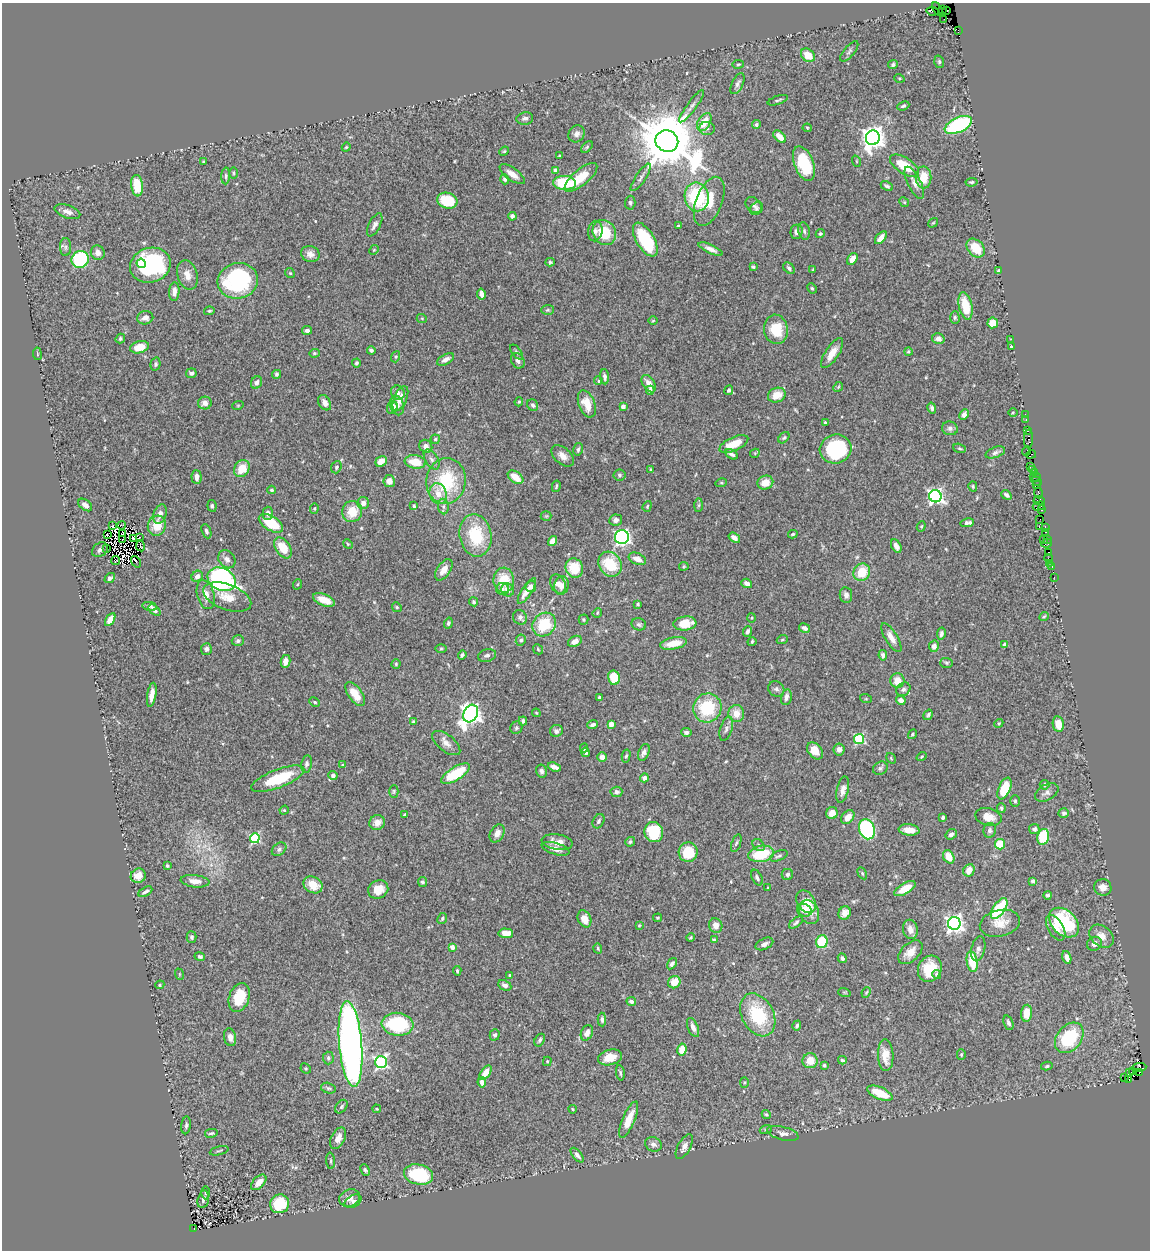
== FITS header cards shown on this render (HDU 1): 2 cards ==
NAXIS1  =                 1148
NAXIS2  =                 1248

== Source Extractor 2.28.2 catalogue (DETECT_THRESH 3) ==
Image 1148 x 1248 px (HDU 1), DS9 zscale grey, 1 PNG px = 1 image px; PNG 1152 x 1252 px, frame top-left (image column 1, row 1248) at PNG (2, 3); each listed source drawn as its Kron ellipse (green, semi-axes under 4 px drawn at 4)
Background 0.86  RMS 0.03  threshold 0.0907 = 3 sigma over >= 5 px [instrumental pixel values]
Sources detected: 539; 9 with non-positive FLUX_AUTO (blend fragments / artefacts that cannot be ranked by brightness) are neither listed nor drawn; of the other 530, the 500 brightest by FLUX_AUTO listed and drawn (30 fainter detections omitted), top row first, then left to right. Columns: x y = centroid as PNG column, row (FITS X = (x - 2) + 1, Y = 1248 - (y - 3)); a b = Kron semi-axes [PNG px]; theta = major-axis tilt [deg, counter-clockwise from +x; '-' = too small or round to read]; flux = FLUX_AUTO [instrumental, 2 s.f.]
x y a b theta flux
938 9 7 4 -58 20
942 9 2 2 - 4.9
947 10 2 2 - 20
932 11 6 2 -8 6
944 19 3 2 - 3.6
958 30 3 2 - 9.2
849 51 12 5 50 5.2
808 55 8 6 -42 32
939 62 6 5 - 2.9
738 64 5 3 - 2.2
893 65 5 4 - 4.7
899 78 5 3 - 2.3
737 84 11 5 64 7.2
778 100 10 3 19 3.6
692 106 20 4 53 9.6
903 106 6 4 23 3.1
525 118 8 6 10 5.8
704 122 10 6 58 39
756 125 4 4 - 5.7
958 125 15 7 25 220
707 128 8 6 -5 5.3
807 128 4 4 - 2.2
577 134 9 7 54 8.3
780 137 7 4 -44 20
873 138 7 7 - 1800
667 141 11 10 - 17000
346 147 4 4 - 2.1
587 147 7 4 46 3.4
504 151 5 4 - 2.4
559 156 4 2 - 2.1
856 161 6 3 -71 1.8
203 162 3 2 - 2.1
804 164 18 9 -69 85
904 166 16 8 -32 59
555 170 4 4 - 10
233 173 5 3 - 2.5
512 174 15 6 -35 17
226 176 8 4 87 3.7
581 177 20 8 40 46
641 177 16 5 56 7.4
923 177 11 8 -89 36
505 179 5 4 - 5.8
971 182 6 4 6 3.1
564 183 11 7 -1 85
914 183 17 6 -64 14
137 186 11 6 -84 48
887 186 6 3 -26 3.6
697 197 14 12 -80 140
447 201 10 8 -16 63
709 201 26 13 68 45
904 202 5 4 - 2.6
630 203 7 5 86 4
754 205 9 7 -41 6
756 209 7 5 47 4.4
67 212 13 6 -19 11
512 216 4 4 - 6.1
933 223 5 3 - 1.9
375 225 12 5 62 8.4
678 226 3 3 - 2.9
595 231 10 7 80 8
804 231 9 5 -80 5
604 232 13 11 -57 69
796 232 7 6 - 7.7
820 234 5 4 - 3.1
881 238 7 4 49 16
645 240 19 9 -59 130
66 247 9 5 89 5.1
976 248 10 7 -47 45
711 249 13 4 -24 11
374 250 5 4 - 2.4
98 253 7 7 - 13
310 254 9 8 - 12
80 259 9 8 - 170
852 259 6 4 56 17
550 262 4 4 - 2.9
141 263 5 4 - 39
150 265 20 17 18 250
753 267 3 3 - 2.4
789 268 7 4 -47 5.6
813 270 4 3 - 1.9
999 271 4 3 - 3.9
290 273 5 4 - 2.5
187 275 15 10 -74 18
238 281 20 18 13 230
812 288 5 3 - 2.9
174 292 9 5 86 13
481 294 5 4 - 14
966 306 14 6 -79 57
547 310 6 5 - 2.6
209 311 5 4 - 2.7
955 317 6 4 -89 3.3
145 318 8 6 12 10
422 319 5 3 - 2.1
653 321 5 3 - 1.9
993 323 5 5 - 26
776 329 14 12 -82 61
307 330 5 4 - 6
120 339 5 4 - 3.1
938 339 6 5 - 9
1011 339 3 3 - 3.1
1011 346 3 3 - 2.4
139 347 9 6 15 32
371 350 4 4 - 5.7
516 352 8 4 -52 3.7
908 352 4 4 - 2.9
314 353 5 4 - 3.1
832 353 17 6 57 23
37 354 6 3 -82 2.1
396 357 6 4 70 2.6
445 359 9 5 30 10
518 361 8 6 -60 7.8
356 363 4 4 - 4.3
156 364 7 4 76 3.6
191 373 5 5 - 5.9
276 374 5 4 - 4
605 377 7 4 -86 6.2
598 381 4 3 - 2.8
257 382 6 5 - 9.4
649 384 9 6 -55 16
838 387 5 4 - 2.3
650 390 4 4 - 12
729 390 5 4 - 3.9
398 393 7 6 - 7.9
777 395 9 7 20 26
400 399 13 6 67 21
519 402 5 4 - 2.5
205 403 7 6 - 10
325 403 8 5 -59 12
587 404 14 8 -69 29
238 405 6 3 19 2
397 405 10 6 -76 11
533 405 6 5 - 4.9
623 406 4 4 - 6.9
392 407 6 5 - 14
932 408 5 4 - 5.2
1013 412 5 3 - 2
1025 414 2 2 - 13
964 415 5 4 - 7.5
1026 420 3 2 - 16
825 423 4 2 - 2.6
950 428 8 7 - 6.7
1028 431 3 2 - 9.8
784 438 6 4 47 3.2
435 439 4 4 - 3
1029 439 9 4 88 50
734 444 15 7 24 39
426 446 7 6 - 9.3
960 448 6 4 -19 2.8
578 449 6 4 78 4.1
836 449 16 14 15 170
1026 451 4 2 - 11
995 452 10 5 20 6.7
755 453 5 4 - 2.1
732 454 7 4 -30 6.5
1031 454 5 2 - 7
563 456 13 8 -41 15
432 459 11 6 -59 8
381 461 6 5 - 19
415 462 10 6 -7 39
1030 466 3 2 - 5.1
336 467 6 5 - 3.7
242 469 9 7 58 35
1033 469 4 2 - 15
651 470 4 3 - 3.2
1035 473 3 2 - 2.8
619 475 6 5 - 3.9
197 477 7 5 -87 12
515 477 9 5 -35 30
1035 477 5 3 - 5.8
389 481 6 6 - 14
446 481 23 19 83 120
1037 481 5 2 - 13
721 483 6 4 17 2.5
765 483 8 7 - 24
1036 485 4 2 - 6.4
556 486 6 3 78 3
973 486 5 4 - 3
272 490 4 3 - 2.7
1039 493 5 3 - 21
438 494 11 8 -71 22
1006 495 5 4 - 5.9
935 496 6 6 - 650
1039 500 5 3 - 4.2
363 503 6 6 - 10
85 505 8 5 -38 9.6
699 505 7 4 89 3
212 506 6 4 -83 3.7
414 506 4 3 - 3.5
443 506 8 5 -84 5.1
647 506 5 4 - 2.3
1039 506 6 3 15 34
314 509 5 4 - 2.3
1042 510 3 3 - 7.6
352 512 11 10 - 44
268 513 7 5 -89 8.7
160 514 10 6 73 12
546 516 5 5 - 2.7
1040 519 2 2 - 4.4
616 520 6 5 - 7.9
271 523 13 7 -32 69
967 523 7 4 12 7.4
122 525 4 3 - 4.6
112 526 2 2 - 2.9
157 526 10 9 - 34
921 526 5 4 - 2.6
1039 527 3 3 - 18
1045 527 4 2 - 22
206 531 7 4 -68 4.9
1046 532 3 2 - 9.1
107 534 3 2 - 3.8
123 534 3 2 - 2.5
793 534 5 3 - 3.1
476 535 21 15 -79 95
622 537 7 7 - 420
133 538 3 3 - 3.3
139 538 3 2 - 2.3
734 538 6 4 -37 11
122 540 3 2 - 2.7
1043 540 4 3 - 4.5
1047 540 3 2 - 21
552 541 5 4 - 18
1046 543 5 3 - 28
348 544 5 4 - 1.9
140 546 6 3 -79 4.8
896 546 7 4 -60 9.4
283 548 12 7 -55 46
106 549 4 2 - 2.9
100 550 8 6 41 7.2
1049 552 3 2 - 18
1049 558 5 2 - 7
227 559 10 8 -50 11
637 559 9 5 -23 16
116 560 4 2 - 3.6
136 562 6 2 -53 5
1049 563 2 2 - 3.4
610 564 13 11 -55 78
684 566 5 4 - 2.3
1052 567 4 3 - 37
574 568 10 8 -66 55
444 570 12 6 56 16
862 572 9 8 - 45
197 576 6 5 - 8.3
1054 577 2 2 - 6.6
110 578 6 4 37 5.8
222 579 15 11 -27 560
504 580 12 10 -87 51
747 583 5 4 - 9
298 584 5 3 - 2.2
558 584 10 7 -58 14
562 585 9 7 76 12
531 587 5 5 - 7.8
502 589 6 6 - 5.3
508 590 6 6 - 11
527 591 15 5 57 20
206 595 15 8 -76 20
846 595 8 6 -83 9.7
227 597 25 12 -21 34
324 600 12 6 -21 28
474 602 4 4 - 3.3
638 604 4 4 - 2.9
150 606 7 4 -11 5.3
397 607 5 4 - 2.8
154 610 7 4 -45 5.4
597 613 5 4 - 2.2
520 617 8 6 -51 6.7
1044 617 5 3 - 2
752 618 5 3 - 2
110 620 7 4 58 17
584 620 5 5 - 3.3
448 623 5 4 - 4.6
685 623 11 7 6 40
544 624 13 11 45 75
639 624 7 6 - 4.6
805 628 6 4 -30 6.4
747 631 5 3 - 5.4
941 634 6 4 80 5.3
891 638 16 6 -58 16
521 640 6 5 - 5.3
782 640 5 3 - 2
238 641 6 5 - 5.2
575 641 7 5 27 13
752 641 4 3 - 2.9
673 643 13 6 11 34
1004 644 4 4 - 8.1
934 646 5 5 - 9.1
206 649 6 5 - 6.1
441 649 6 4 1 2.2
538 649 5 4 - 2.5
462 655 5 4 - 4.7
487 655 9 6 17 5.8
883 655 5 4 - 6
285 661 6 4 79 14
947 663 6 5 - 3.5
396 664 4 4 - 2.7
614 678 7 6 - 50
897 681 7 7 - 26
776 689 8 7 - 6
903 689 7 6 - 7.1
355 694 14 7 -54 33
152 695 12 4 80 14
786 697 8 5 78 7.4
599 698 3 3 - 6.3
866 699 6 4 -18 2.3
901 700 5 4 - 12
315 702 5 4 - 3.2
707 708 15 14 - 98
536 713 4 4 - 2.1
736 713 8 8 - 22
471 714 9 7 62 1200
928 715 5 3 - 3.5
523 721 4 4 - 6.2
413 722 3 3 - 3.4
999 723 4 3 - 1.9
611 724 4 4 - 24
1058 724 8 5 -80 24
593 725 5 4 - 6.1
516 728 6 5 - 4.1
726 729 12 6 73 7.3
556 731 6 6 - 5.3
686 732 5 4 - 4.3
912 734 5 3 - 3.5
859 739 5 5 - 180
446 743 17 8 -38 15
584 748 4 3 - 2.1
839 749 6 5 - 11
815 751 9 6 -49 31
585 752 4 4 - 4.7
644 752 9 5 69 7.5
626 756 6 4 77 3.2
602 757 5 5 - 9.6
922 757 5 4 - 2.5
891 758 6 4 -57 2.3
306 764 8 5 79 6.5
343 765 3 3 - 2.1
554 767 7 4 -19 10
880 768 7 6 - 4.9
541 771 6 5 - 6
456 774 16 6 32 90
333 776 5 4 - 6.7
644 778 4 4 - 8.6
278 779 28 9 21 97
1044 785 5 5 - 5.5
1004 789 11 6 66 62
843 790 13 6 78 12
394 791 6 4 -90 2.9
616 792 6 5 - 6.6
1047 792 13 7 29 9.2
1015 801 6 5 - 3.2
1001 808 5 4 - 3.4
284 810 5 4 - 2.5
832 813 6 5 - 18
1064 813 5 4 - 4.2
404 815 4 3 - 2.7
848 817 8 5 49 19
943 817 4 3 - 4.3
988 817 13 8 -14 23
598 821 7 5 60 4.8
377 822 8 7 - 16
867 829 10 8 -70 290
1034 829 5 5 - 6
909 830 10 5 -6 20
990 830 7 6 - 6.7
654 832 10 9 - 78
497 833 9 6 62 15
951 834 6 5 - 6.9
1043 837 8 5 77 89
255 838 5 5 - 170
557 842 15 8 -9 18
630 842 5 4 - 3.5
736 843 9 4 70 4
1000 844 5 5 - 51
759 845 7 5 -44 4.9
279 849 8 5 39 5.4
556 849 14 5 -17 15
688 852 10 9 - 55
761 854 13 8 10 78
779 856 9 4 22 4.7
949 857 7 5 -61 29
167 866 4 3 - 2.9
969 870 6 5 - 19
862 873 6 4 -60 2.8
787 874 6 5 - 5.1
138 876 8 7 - 24
757 878 8 5 -64 5.3
195 881 14 6 -6 17
1033 881 4 4 - 4.8
422 882 5 4 - 4.3
313 885 10 8 -32 33
1103 887 8 8 - 14
768 888 3 3 - 2.2
378 889 10 9 - 32
905 889 12 5 31 32
145 892 8 3 29 4.9
1048 895 4 3 - 3.5
806 902 12 8 -56 38
999 908 12 6 55 150
804 910 8 6 -25 12
809 912 12 9 -66 19
845 913 7 6 - 19
442 918 6 4 62 3.6
658 918 4 3 - 2
584 919 9 6 -65 19
796 923 8 4 38 4.3
954 923 6 6 - 910
1000 923 20 13 13 28
1064 923 17 12 -44 150
639 925 4 3 - 2
716 925 7 6 - 15
1056 928 14 7 -59 16
910 929 10 7 -76 15
506 933 7 5 -4 25
1101 936 13 10 -40 19
192 937 6 5 - 3.6
691 938 4 3 - 2.4
714 940 4 4 - 4.9
822 942 6 5 - 94
764 944 9 5 26 8.3
1094 944 7 6 - 9.7
452 947 4 4 - 18
598 948 5 3 - 2.4
978 949 12 6 76 7.9
910 952 14 8 43 24
200 956 5 4 - 3.9
1067 957 6 4 -70 10
842 958 5 4 - 4.9
972 962 10 5 -80 62
672 964 6 4 55 6.4
930 969 13 11 63 52
457 971 5 4 - 2.7
179 974 6 3 -71 2
937 974 4 4 - 4.9
510 975 3 2 - 2.5
674 982 6 6 - 28
160 985 5 4 - 2.7
505 985 7 5 -27 8.4
844 992 6 4 -18 2.2
866 992 6 4 66 2.7
239 997 15 10 69 57
631 1002 5 4 - 7.4
1026 1013 8 5 85 31
758 1015 23 16 -61 110
602 1020 7 4 -88 4.6
1008 1023 7 4 -68 5.3
398 1024 16 11 -6 150
797 1026 5 4 - 4.2
693 1027 10 5 -67 11
587 1033 8 5 65 13
495 1035 5 5 - 5.2
230 1037 9 6 -79 10
1069 1038 17 12 49 130
540 1040 7 4 63 4.6
351 1044 43 11 -85 1500
682 1049 6 4 80 30
886 1055 16 8 -87 28
961 1055 5 4 - 2.7
610 1057 12 7 14 30
328 1058 6 5 - 4.3
842 1060 4 3 - 3.3
547 1061 5 4 - 2.8
810 1061 7 7 - 28
381 1062 6 6 - 370
824 1065 3 3 - 3.6
1047 1066 6 4 12 3.3
1139 1067 7 4 3 32
306 1068 5 4 - 2.8
1133 1071 3 2 - 29
1140 1072 3 2 - 13
486 1073 8 4 54 23
620 1073 8 4 -79 3.8
1129 1073 3 2 - 32
1124 1078 4 2 - 2.2
1128 1079 4 2 - 5.1
482 1082 5 4 - 11
744 1083 5 4 - 2.2
328 1088 7 5 -15 4.3
880 1093 14 6 -23 51
341 1107 7 5 52 3.7
377 1109 4 3 - 2.2
573 1109 4 3 - 2.2
766 1114 5 4 - 3.3
629 1120 19 6 67 34
186 1125 9 4 84 4.5
766 1129 6 4 19 2.9
211 1133 6 3 11 2.8
783 1133 16 6 -14 10
338 1138 11 7 62 15
653 1144 8 7 - 9.3
684 1147 13 6 61 12
219 1151 9 2 15 2.4
577 1155 9 4 -51 7
331 1161 8 3 -86 3
365 1170 6 4 -67 3.6
418 1175 15 10 -14 110
259 1182 9 5 47 21
205 1193 6 3 -89 2.7
350 1198 11 8 21 13
203 1199 9 5 76 6.6
353 1201 9 6 30 6.3
280 1204 10 9 - 72
194 1229 3 2 - 8.5
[30 fainter detections neither listed nor drawn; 9 non-positive-flux detections neither listed nor drawn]